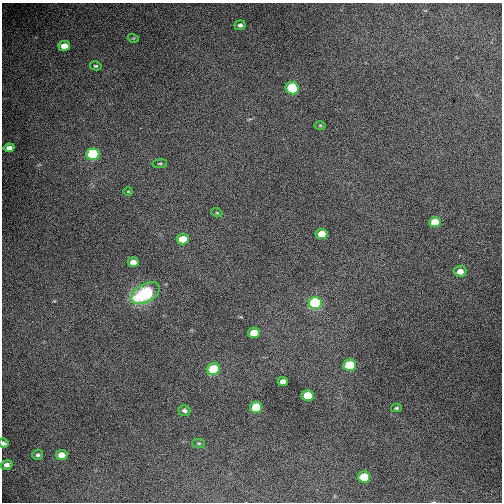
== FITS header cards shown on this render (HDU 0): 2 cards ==
NAXIS1  =                  500 / Axis length
NAXIS2  =                  500 / Axis length

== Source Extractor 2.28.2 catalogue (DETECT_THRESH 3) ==
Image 500 x 500 px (HDU 0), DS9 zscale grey, 1 PNG px = 1 image px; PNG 504 x 504 px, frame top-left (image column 1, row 500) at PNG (2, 3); each listed source drawn as its Kron ellipse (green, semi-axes under 4 px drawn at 4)
Background 6950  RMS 44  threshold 132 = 3 sigma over >= 5 px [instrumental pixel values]
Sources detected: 32; all 32 listed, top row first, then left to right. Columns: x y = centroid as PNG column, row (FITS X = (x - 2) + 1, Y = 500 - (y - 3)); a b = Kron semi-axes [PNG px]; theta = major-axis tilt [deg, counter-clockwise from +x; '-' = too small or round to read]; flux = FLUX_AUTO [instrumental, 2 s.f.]
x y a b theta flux
240 25 5 4 - 8100
133 38 5 3 - 2400
64 46 6 5 - 34000
96 66 6 4 -12 4600
292 88 7 6 - 120000
320 125 5 3 - 2900
9 148 5 4 - 15000
93 154 6 5 - 170000
160 164 7 3 8 3700
128 191 4 3 - 2000
217 213 5 3 - 2900
435 222 6 5 - 58000
322 234 6 5 - 43000
183 239 6 5 - 59000
133 262 5 5 - 22000
460 271 6 5 - 19000
145 293 15 9 29 230000
315 303 7 6 - 260000
254 333 6 5 - 40000
350 365 6 6 - 120000
213 369 7 6 - 110000
283 381 5 4 - 15000
307 395 6 5 - 76000
256 407 6 5 - 94000
396 408 5 4 - 3900
184 410 6 5 - 7300
3 443 5 4 - 7300
199 443 6 3 -8 3000
38 455 5 5 - 6000
62 455 6 5 - 27000
7 465 6 5 - 10000
364 477 6 5 - 75000
At the frame edge (FLAGS 8, measured only in part): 1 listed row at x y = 3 443